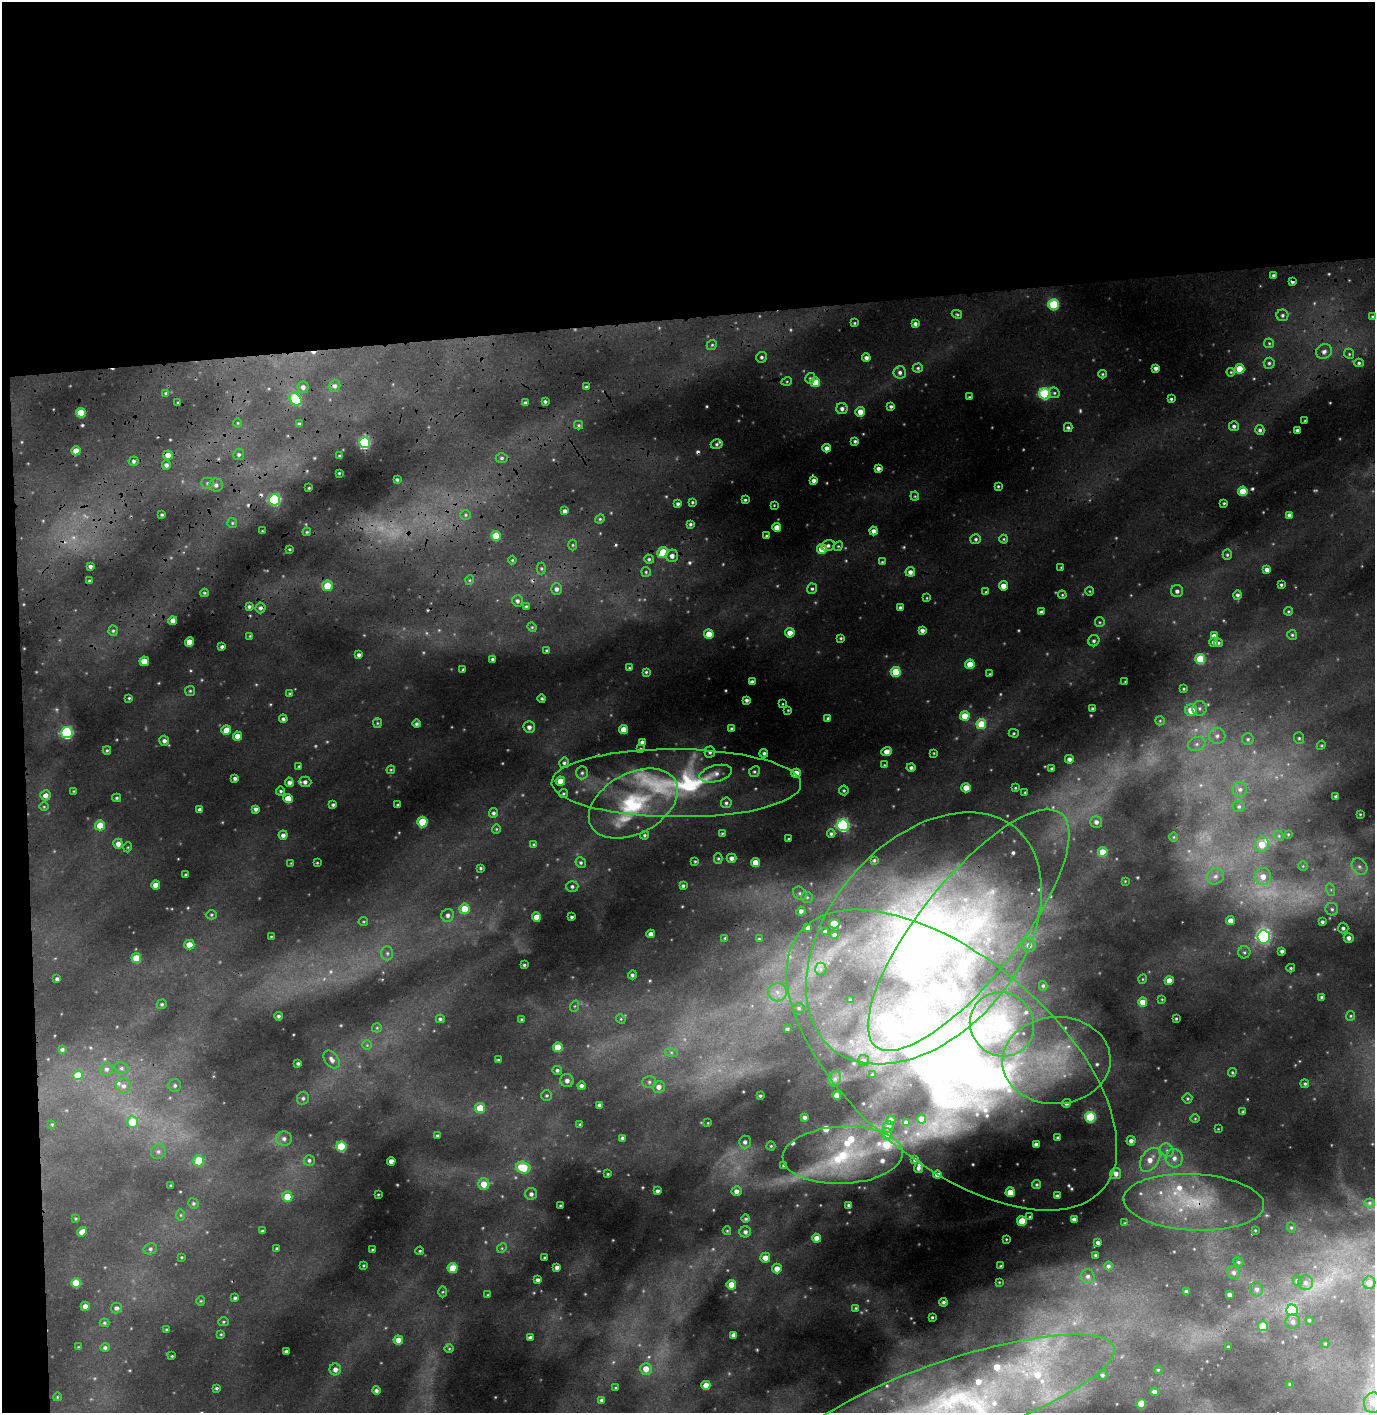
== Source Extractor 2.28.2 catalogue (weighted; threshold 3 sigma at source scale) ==
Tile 1 of 3 x 3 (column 1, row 1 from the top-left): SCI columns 162-1534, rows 3384-4794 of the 4546 x 5357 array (HDU 1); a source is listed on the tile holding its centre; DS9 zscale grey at full resolution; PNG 1377 x 1415 px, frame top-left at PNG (2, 2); each listed source drawn as its Kron ellipse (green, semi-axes under 4 px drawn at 4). Shown black and unused: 24% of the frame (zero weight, under 3 of 4 exposures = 24% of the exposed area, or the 3 px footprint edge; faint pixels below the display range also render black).
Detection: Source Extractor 2.28.2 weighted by HDU 2 'WHT'; one run over the whole footprint, this tile lists its part. Background 0.114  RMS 0.012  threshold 0.0547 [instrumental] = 3 sigma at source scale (4.5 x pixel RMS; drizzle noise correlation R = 1.50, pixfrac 1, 0.05/0.05 arcsec/px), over >= 5 px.
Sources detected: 549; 12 too faint to see at this stretch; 1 inside a brighter object's white glare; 10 cosmic-ray / hot-pixel residue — neither listed nor drawn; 28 inside a brighter listed object's ellipse — not listed separately; the other 498 listed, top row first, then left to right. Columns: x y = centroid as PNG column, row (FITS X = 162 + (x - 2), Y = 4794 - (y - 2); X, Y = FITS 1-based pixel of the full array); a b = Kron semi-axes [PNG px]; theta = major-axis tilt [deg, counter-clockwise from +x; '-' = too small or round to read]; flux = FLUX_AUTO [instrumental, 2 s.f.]
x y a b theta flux
1273 275 3 3 - 2.6
1292 281 4 3 - 3.9
1054 304 5 5 - 89
957 314 5 4 - 1.6
1282 315 6 6 - 3
1373 317 4 4 - 1.8
854 323 4 3 - 1.5
915 324 4 4 - 4.1
1269 343 5 5 - 1.8
712 345 5 4 - 2
1324 352 8 7 - 6
1349 354 5 4 - 1.8
761 357 5 5 - 3.1
866 358 4 4 - 4.3
1269 363 5 5 - 2.7
1359 363 4 4 - 2.1
918 368 5 4 - 2.1
1156 368 4 4 - 4.5
1240 369 5 4 - 27
900 372 6 6 - 4.4
1231 372 4 4 - 1.3
1102 374 4 4 - 1.6
810 378 5 5 - 2.7
787 381 5 3 - 1.4
815 382 5 5 - 26
335 386 6 5 - 4.1
303 387 5 5 - 5
586 387 3 3 - 2
166 393 3 3 - 1.8
1054 393 6 5 - 2.1
1045 394 5 5 - 110
969 397 3 3 - 1.3
296 399 7 5 -52 72
1171 399 3 3 - 1.8
545 401 3 3 - 2.5
178 403 4 2 - 0.99
525 403 4 3 - 3.1
891 406 3 3 - 2.4
842 409 5 5 - 4.7
860 412 5 5 - 14
81 413 5 5 - 38
1305 421 3 2 - 1.2
238 423 5 3 - 1.1
299 424 4 3 - 1.8
579 425 4 4 - 1.6
1234 426 5 5 - 3.3
1068 428 4 4 - 2.4
1260 430 5 4 - 3.2
1297 430 3 3 - 2.4
855 441 3 3 - 2.5
364 443 5 5 - 120
717 444 6 4 18 2.6
827 448 4 4 - 5.8
76 451 4 4 - 14
168 455 5 4 - 9.4
239 455 5 5 - 3
340 456 3 3 - 2.5
502 458 6 5 - 2.5
134 461 5 5 - 2.8
166 465 4 4 - 4
878 468 4 4 - 4
339 473 3 2 - 1.1
397 479 3 3 - 2
814 480 4 4 - 5.3
208 483 6 5 - 2.8
216 485 6 6 - 4.3
998 486 3 2 - 1.4
309 488 3 2 - 1.1
1243 491 5 5 - 37
915 496 4 4 - 1.4
275 500 5 5 - 150
745 500 3 3 - 1.8
692 502 4 3 - 1.6
1224 503 3 3 - 1.4
678 504 4 3 - 2.8
774 505 2 2 - 0.93
565 511 4 4 - 4.6
162 515 3 3 - 2.1
466 515 5 5 - 2
1289 515 4 4 - 3.5
600 519 5 4 - 1.6
232 523 5 4 - 1.9
690 524 4 4 - 2.3
777 527 4 4 - 15
262 531 3 2 - 0.85
873 531 4 4 - 5.4
307 532 4 3 - 1.5
496 536 5 5 - 34
767 536 3 3 - 2.6
976 539 5 5 - 2.4
1004 539 4 4 - 1.4
573 545 5 3 - 1.5
828 545 7 5 22 3.6
838 546 5 4 - 1.6
289 549 3 3 - 1.4
822 549 5 5 - 27
663 552 6 5 - 39
1227 555 5 4 - 1.8
672 556 6 6 - 6.8
649 559 5 4 - 2.4
512 560 4 4 - 1.3
882 562 4 4 - 1.3
90 566 3 3 - 3.2
1061 567 3 2 - 0.9
541 568 6 4 90 2.2
1267 570 4 4 - 6
646 572 5 5 - 1.8
910 572 5 4 - 5.3
470 580 5 3 - 1.2
89 581 3 2 - 1.7
1281 585 3 3 - 2
327 586 5 5 - 24
1003 586 4 4 - 11
556 589 6 5 - 4.9
812 589 5 5 - 2.3
1090 591 4 3 - 1
1177 591 6 6 - 4.1
986 592 4 4 - 1.2
204 593 4 3 - 1.5
1062 595 4 3 - 1.3
1238 595 4 4 - 3.2
927 598 4 3 - 1.1
517 601 6 5 - 3.5
249 606 4 4 - 2.7
526 606 4 3 - 1.4
900 607 3 3 - 2.5
261 608 5 5 - 3.7
1288 611 4 3 - 1.4
1041 612 4 3 - 2.5
173 621 4 4 - 11
1100 622 5 4 - 1.6
532 627 5 4 - 1.4
922 630 4 4 - 4.9
113 631 5 4 - 2.1
790 633 5 4 - 13
709 634 5 4 - 18
1292 635 5 5 - 2
250 636 3 3 - 1.1
1214 636 4 4 - 7
841 638 4 3 - 1.6
1094 641 6 5 - 3
190 642 4 4 - 25
1214 642 5 4 - 4.7
1218 643 4 4 - 2.1
222 646 3 3 - 2.8
547 650 3 3 - 1.6
359 655 4 4 - 3.6
493 659 3 3 - 2.9
1200 659 5 5 - 59
144 661 4 4 - 19
970 664 5 4 - 20
629 668 3 3 - 1.3
463 670 3 3 - 1.7
646 672 3 3 - 1.6
896 672 5 5 - 44
990 674 3 3 - 1.1
752 682 4 4 - 4.6
1125 682 4 2 - 0.83
1184 689 3 3 - 1.3
190 691 5 5 - 1.9
290 694 4 4 - 1.5
129 698 3 3 - 1.5
542 698 4 4 - 2.2
746 700 4 3 - 3.3
783 704 3 2 - 0.95
1200 708 7 7 - 4.4
1092 709 3 3 - 2.2
788 710 3 3 - 1.1
1191 710 6 6 - 22
965 716 5 4 - 23
828 718 4 3 - 2.6
283 719 4 4 - 3.1
1160 721 5 4 - 1.5
377 723 5 4 - 1.5
416 724 4 4 - 2.7
981 724 5 5 - 35
529 727 6 5 - 5.6
624 729 4 4 - 21
731 729 4 3 - 1.7
226 730 5 4 - 13
67 732 5 5 - 170
1014 733 5 4 - 1.7
237 736 4 4 - 15
1217 736 8 8 - 6.2
1299 738 6 5 - 2.3
1248 739 6 5 - 2.4
164 741 5 5 - 4.3
642 742 4 4 - 4.4
1197 744 9 6 16 5.9
1321 745 5 4 - 1.5
641 749 4 3 - 1.4
107 750 4 3 - 1.6
710 752 5 5 - 2.8
887 752 5 4 - 11
764 753 4 4 - 2.4
934 753 3 3 - 1.1
1069 759 4 4 - 4.7
564 763 5 5 - 3.1
884 765 4 3 - 0.99
299 766 4 3 - 1.5
911 767 4 4 - 3.6
1051 769 3 3 - 1.7
391 770 4 4 - 1.3
754 772 5 5 - 2.2
582 773 6 5 - 3.1
796 773 4 4 - 19
716 774 16 8 14 9.3
235 778 4 3 - 3.3
560 781 4 4 - 18
289 782 4 4 - 4.8
305 782 6 5 - 4.7
676 783 125 34 -1 220
966 788 4 4 - 17
1015 788 3 3 - 1.2
1240 789 7 7 - 4.6
844 790 5 5 - 2
73 791 4 2 - 0.88
281 791 4 4 - 2
1025 792 3 2 - 1.2
563 794 4 4 - 1.6
45 795 5 5 - 7
1336 796 3 3 - 2.5
117 798 4 4 - 1.9
288 799 4 4 - 21
633 803 48 30 28 120
726 803 5 5 - 2.7
333 805 4 4 - 2.3
398 805 3 3 - 2.1
1239 806 5 5 - 2.5
44 807 5 3 - 1.2
256 809 4 4 - 3.9
200 810 4 4 - 5.4
494 813 5 4 - 3.2
1360 814 3 2 - 1
422 822 5 5 - 51
1096 822 6 6 - 4.7
100 825 5 5 - 24
843 825 6 5 - 200
496 829 4 4 - 1.5
722 833 4 3 - 1.2
831 834 4 3 - 2.2
1288 834 4 4 - 1.2
283 835 4 4 - 5.1
644 835 4 4 - 2
1279 836 6 4 -46 2
1174 837 5 3 - 1.1
788 839 3 3 - 1
118 844 5 5 - 7.6
1262 844 7 7 - 20
534 845 4 4 - 2
128 847 5 3 - 1.1
1103 852 5 5 - 23
718 858 5 4 - 1.8
732 858 5 4 - 4.9
874 860 3 2 - 1.4
695 861 4 3 - 1.4
755 862 4 4 - 18
291 863 3 3 - 0.85
317 863 3 3 - 1.1
581 863 5 5 - 2.5
1303 866 5 5 - 1.6
1359 867 9 7 -52 6.1
480 868 4 3 - 1.8
186 875 3 3 - 2
1215 876 8 7 - 7.4
1263 877 8 8 - 13
1125 881 3 2 - 0.82
156 885 4 4 - 11
572 886 6 5 - 3.1
683 886 4 4 - 2.3
1331 890 6 4 -73 2.4
800 893 7 6 - 3.4
807 897 6 5 - 2.4
465 909 5 5 - 26
1332 909 6 6 - 3.4
801 911 4 4 - 5
211 915 5 4 - 1.7
448 915 6 6 - 4.2
536 917 4 4 - 19
572 917 3 3 - 2.3
1230 921 4 4 - 9.8
363 922 5 4 - 1.4
1322 922 4 3 - 3
834 924 5 4 - 37
808 927 4 4 - 5
1343 928 5 5 - 3.3
969 930 149 50 51 530
825 932 4 4 - 4.2
651 934 4 4 - 6.3
834 935 4 4 - 3.5
271 936 3 2 - 0.89
1264 937 6 6 - 250
725 938 4 3 - 1.3
924 938 144 95 50 800
1349 938 5 5 - 5.3
759 939 3 3 - 1.3
189 945 5 5 - 15
1029 945 7 6 - 8.5
1282 951 4 3 - 3.1
1244 952 6 6 - 2.7
387 953 7 6 - 3.4
136 958 5 5 - 29
524 965 3 3 - 1.9
1291 968 4 3 - 1.7
821 969 6 6 - 3.9
632 975 4 4 - 2.7
57 979 4 3 - 3.1
1143 979 4 3 - 0.91
1169 981 4 4 - 12
1043 986 5 4 - 1.8
777 992 9 9 - 9.6
1321 997 4 3 - 1.9
1162 999 3 3 - 1
850 1000 3 3 - 1.3
1143 1002 4 4 - 14
162 1004 5 4 - 2
575 1006 6 3 70 1.5
799 1008 6 5 - 2.5
278 1016 4 4 - 2.3
1350 1016 5 4 - 1.6
1176 1018 3 2 - 1.4
440 1019 4 4 - 2.5
521 1019 3 2 - 1.2
621 1019 5 4 - 1.4
1002 1024 33 31 -43 73
377 1028 5 4 - 1.5
787 1029 3 3 - 1.6
367 1045 5 5 - 1.8
558 1047 5 5 - 29
62 1049 4 4 - 2.3
671 1052 6 4 -18 2.2
332 1060 10 6 -52 6.2
498 1060 4 3 - 1.3
864 1060 5 5 - 3.4
952 1060 199 102 -40 1300
1056 1060 54 43 3 170
298 1063 3 3 - 2.3
121 1068 7 5 -14 3.1
107 1069 6 6 - 3.4
557 1070 5 4 - 2.7
1232 1072 4 3 - 1.4
78 1075 5 5 - 28
873 1075 4 3 - 3.1
835 1079 8 6 68 3.5
567 1081 6 6 - 4.6
649 1082 7 6 - 3.4
1305 1084 4 4 - 2
175 1085 6 6 - 3.5
123 1086 8 7 - 5.7
581 1086 4 4 - 3.9
659 1087 6 6 - 7.4
547 1095 5 5 - 2
837 1095 4 4 - 13
760 1096 3 3 - 1.6
303 1098 6 6 - 3
1187 1099 5 5 - 1.8
1067 1103 4 4 - 3.1
599 1105 4 3 - 3
480 1108 5 5 - 24
1243 1112 4 3 - 2.6
805 1117 3 3 - 3.7
1090 1117 5 5 - 100
1195 1118 5 3 - 1.2
922 1119 4 4 - 14
891 1120 4 4 - 7.6
132 1122 5 5 - 31
906 1122 4 3 - 3.6
708 1123 4 2 - 0.84
52 1124 4 3 - 1.2
580 1124 4 3 - 1.5
888 1127 6 5 - 5.9
1218 1129 3 3 - 0.83
887 1134 6 5 - 12
437 1136 3 3 - 2
1058 1137 3 3 - 1.8
623 1138 4 4 - 4.2
284 1139 8 7 - 4.9
1131 1141 4 4 - 4.3
745 1142 6 6 - 3.7
1036 1144 4 4 - 4.6
341 1146 5 5 - 65
771 1146 4 4 - 1.5
1167 1150 7 6 - 4.3
158 1152 7 7 - 4.1
843 1155 60 28 2 150
1174 1158 9 8 - 8.9
309 1160 5 5 - 3
915 1160 3 3 - 3.1
1150 1160 13 8 56 14
199 1161 5 5 - 40
391 1161 4 4 - 7.4
784 1166 4 3 - 2.6
523 1167 7 6 - 43
919 1167 6 3 82 4.1
608 1174 3 2 - 1.3
1116 1174 5 5 - 6.9
937 1175 4 4 - 8.8
484 1184 6 5 - 20
171 1185 3 2 - 1.3
1037 1185 4 4 - 1.9
658 1191 4 3 - 3.4
736 1191 5 5 - 6.8
1010 1192 5 4 - 21
378 1194 3 2 - 0.92
531 1194 6 6 - 4.1
1057 1196 3 3 - 2.8
287 1197 5 5 - 21
1194 1202 70 28 -3 140
193 1203 5 5 - 2.1
1369 1203 5 4 - 1.5
560 1205 3 2 - 1.2
849 1205 4 3 - 3.4
181 1215 6 4 -90 1.6
1030 1217 4 3 - 1.7
76 1218 3 3 - 1.3
746 1219 4 4 - 2
1074 1219 4 4 - 5.3
1022 1221 5 5 - 35
1125 1223 4 3 - 0.79
1291 1228 5 4 - 1.6
1255 1230 3 3 - 1.1
262 1231 3 3 - 1.3
727 1231 4 4 - 1.2
82 1232 5 4 - 8.7
745 1232 6 5 - 4.4
817 1238 4 4 - 9.2
1006 1239 3 2 - 1.1
1098 1243 4 3 - 3.7
277 1248 3 3 - 1.6
502 1248 5 4 - 1.7
150 1249 7 5 14 2.9
372 1250 3 2 - 1
420 1251 4 3 - 1.4
1095 1255 3 3 - 1.4
181 1257 3 3 - 1.1
545 1258 3 3 - 1.3
765 1258 5 5 - 12
1238 1262 5 4 - 1.9
364 1266 4 3 - 1.2
1001 1266 3 2 - 1.1
1108 1266 4 4 - 2.6
557 1267 4 4 - 4.7
453 1268 5 5 - 34
777 1269 5 5 - 11
1234 1272 7 6 - 4
1088 1276 7 6 - 4
538 1280 4 4 - 4.3
1297 1281 5 4 - 2
999 1282 4 3 - 1.1
76 1283 5 5 - 30
1305 1283 7 7 - 4.8
1369 1283 6 6 - 13
731 1285 5 4 - 20
1257 1289 7 6 - 5
1187 1291 3 3 - 3.2
443 1292 5 3 - 1.4
487 1295 4 3 - 1.2
1229 1295 4 4 - 4.2
235 1298 4 4 - 2.2
201 1301 5 4 - 1.3
943 1302 4 4 - 2.8
85 1306 4 4 - 7.6
116 1308 5 5 - 3.8
856 1308 4 4 - 1.5
1292 1310 6 5 - 58
932 1317 3 3 - 1.7
1309 1320 4 4 - 1.5
223 1322 5 4 - 1.8
1293 1322 7 7 - 5.2
104 1323 5 4 - 1.8
1263 1326 5 5 - 39
167 1330 3 3 - 1.7
221 1334 4 4 - 1.2
733 1335 4 4 - 5.7
530 1337 4 3 - 3.3
398 1340 4 4 - 13
1325 1343 4 4 - 1.2
78 1347 4 4 - 1
105 1347 4 4 - 2.6
1228 1347 3 2 - 1.1
449 1349 5 3 - 1.1
286 1352 4 4 - 3.9
172 1356 3 2 - 1.1
335 1369 6 6 - 6.4
646 1369 6 6 - 14
1158 1370 4 4 - 1.3
1102 1375 5 5 - 2.2
1290 1384 4 3 - 1.8
706 1385 4 4 - 11
217 1388 3 3 - 1.8
616 1388 3 3 - 1.2
376 1390 4 4 - 3.1
1154 1392 4 4 - 6.2
57 1397 4 2 - 0.93
955 1399 167 40 18 510
602 1400 4 3 - 2.8
1373 1403 10 9 - 12
1141 1404 5 4 - 28
Overlapping masked pixels (flux is a lower limit): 8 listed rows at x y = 1292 281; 1054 304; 168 455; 173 621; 924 938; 952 1060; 1194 1202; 955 1399
Isophote crosses this tile's border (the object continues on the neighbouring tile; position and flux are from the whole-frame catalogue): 2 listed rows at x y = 955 1399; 1373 1403